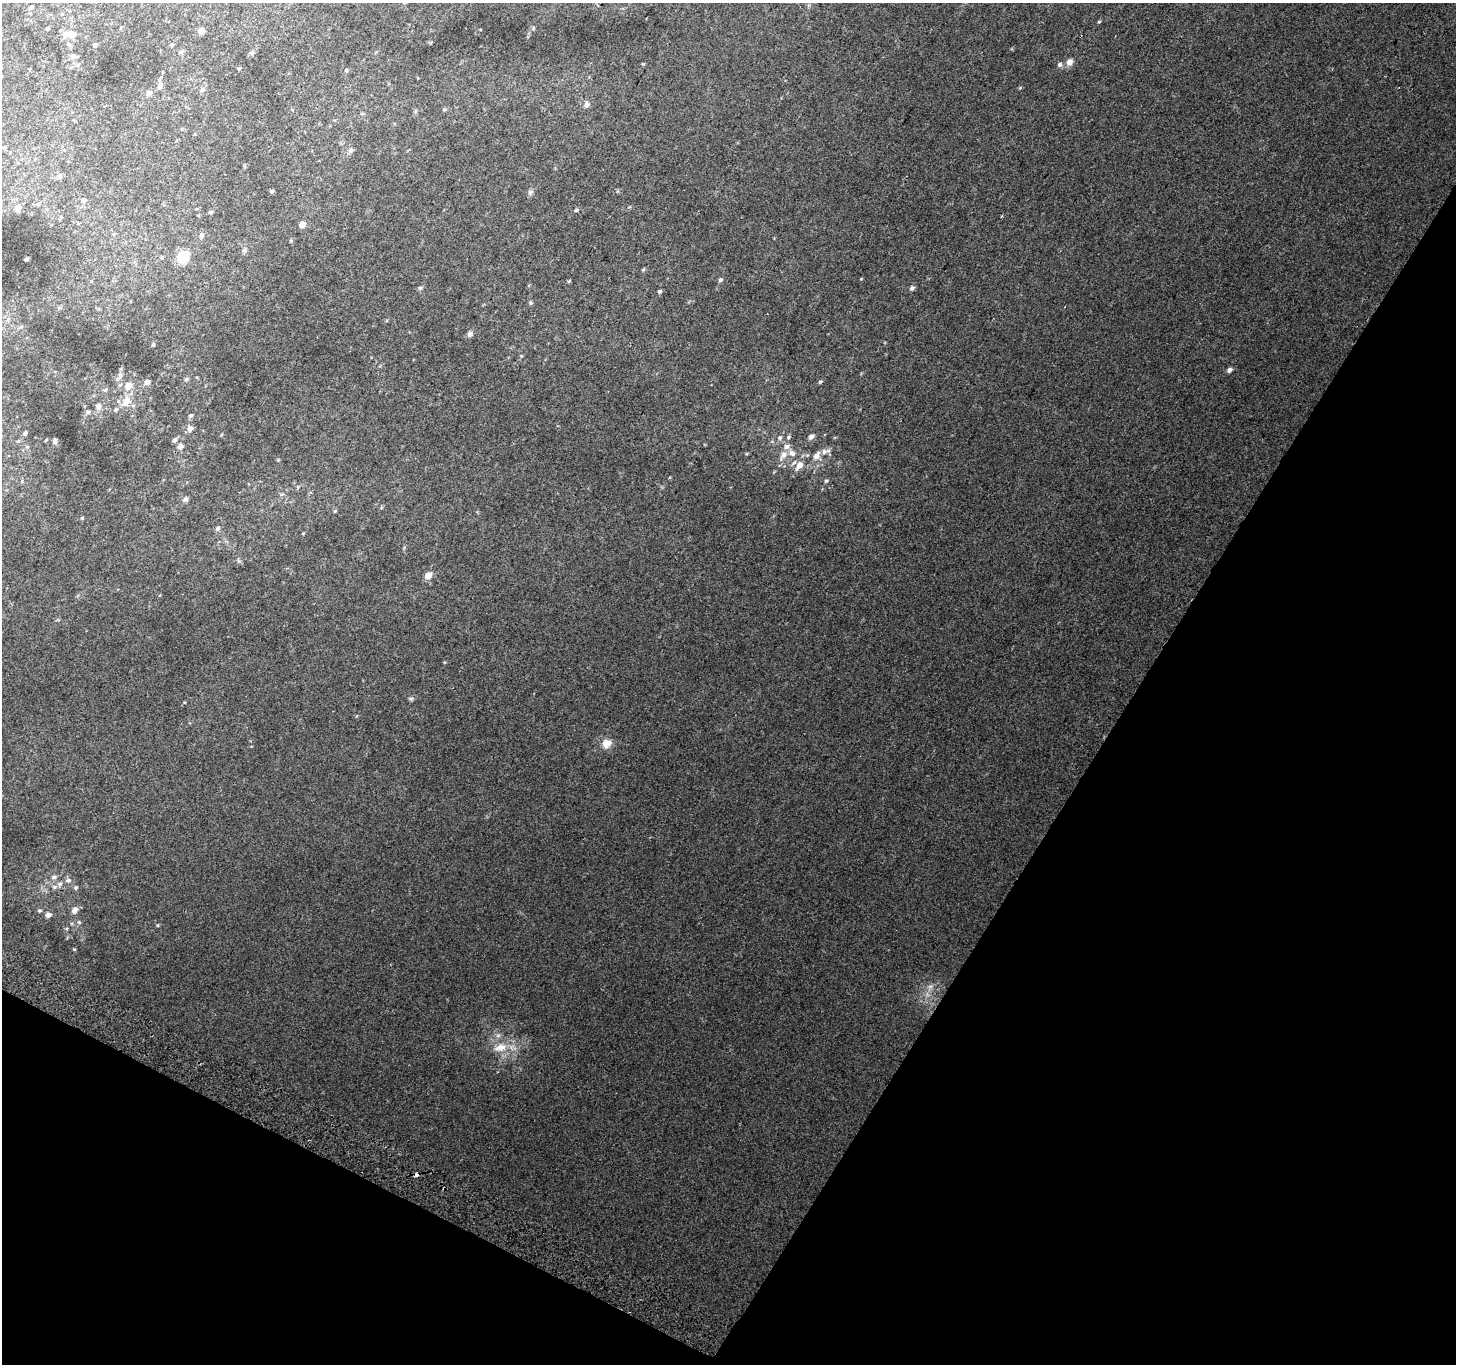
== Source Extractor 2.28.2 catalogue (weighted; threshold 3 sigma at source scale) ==
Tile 15 of 4 x 4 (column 3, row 4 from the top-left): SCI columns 2939-4392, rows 300-1661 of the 5868 x 5981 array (HDU 1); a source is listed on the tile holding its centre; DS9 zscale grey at full resolution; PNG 1458 x 1366 px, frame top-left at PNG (2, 3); no overlay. Shown black and unused: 29% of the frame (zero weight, under 2 of 3 exposures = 2% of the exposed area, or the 3 px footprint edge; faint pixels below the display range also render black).
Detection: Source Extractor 2.28.2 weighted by HDU 2 'WHT'; one run over the whole footprint, this tile lists its part. Background 0.0659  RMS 0.011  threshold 0.0492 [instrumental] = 3 sigma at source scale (4.5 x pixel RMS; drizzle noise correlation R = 1.50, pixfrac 1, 0.0396/0.0396 arcsec/px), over >= 5 px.
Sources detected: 103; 1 cosmic-ray / hot-pixel residue — not listed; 6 inside a brighter listed object's ellipse — not listed separately; the other 96 listed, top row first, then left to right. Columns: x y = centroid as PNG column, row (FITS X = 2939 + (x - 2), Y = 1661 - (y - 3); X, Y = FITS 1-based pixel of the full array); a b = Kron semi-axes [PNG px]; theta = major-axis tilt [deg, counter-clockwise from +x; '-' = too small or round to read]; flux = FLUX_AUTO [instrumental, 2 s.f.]
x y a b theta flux
31 7 8 5 40 2.6
69 11 5 4 - 1.6
1099 22 4 4 - 1.2
533 28 5 4 - 1.2
47 29 5 4 - 1.6
201 31 6 6 - 6.1
72 34 8 7 - 8.2
95 45 5 4 - 3
172 45 5 4 - 1.2
181 52 6 5 - 2
252 53 6 5 - 1.9
73 56 8 6 32 3.1
1069 62 9 7 58 6.4
643 64 4 4 - 0.93
1060 64 6 6 - 2.7
239 69 4 3 - 1.4
160 85 11 6 81 4.5
202 89 8 5 49 2.6
149 93 7 6 - 4.1
586 105 8 7 - 4.6
444 109 6 4 1 1.4
362 114 6 4 -1 1.3
4 147 5 3 - 1
350 150 7 7 - 3.2
60 176 7 6 - 3
272 191 4 4 - 1.9
530 192 8 6 69 3.1
84 200 6 6 - 3.8
18 208 8 7 - 5.6
576 210 4 4 - 1.5
211 212 5 4 - 1.8
302 225 7 6 - 6.3
201 235 7 6 - 2.8
291 241 6 3 -72 1.2
244 250 6 5 - 2
183 257 11 9 54 30
26 259 4 3 - 2.1
643 269 6 4 53 1.2
720 280 6 5 - 2.2
569 281 5 3 - 1
420 288 5 5 - 1.8
912 288 6 5 - 3.2
659 291 5 5 - 2
530 303 6 5 - 1.6
470 334 7 7 - 3.4
153 345 5 4 - 1.6
521 356 5 4 - 1.2
1229 370 5 4 - 4.2
120 375 11 6 83 4.6
186 379 6 5 - 2.1
147 382 6 5 - 5.7
820 382 5 4 - 1.5
128 386 11 10 - 11
105 390 6 5 - 2
126 401 16 11 56 14
98 406 10 7 -70 4.5
88 412 6 6 - 2
191 416 6 4 44 2.2
190 428 8 7 - 4.6
25 433 6 5 - 2.2
811 436 7 5 40 5
788 437 7 5 36 2.1
780 438 7 7 - 3.2
46 440 4 3 - 1.1
55 440 6 4 84 3.5
175 440 6 5 - 2.7
180 446 6 5 - 5.8
27 447 6 5 - 1.7
783 455 16 8 55 9.5
817 456 14 10 60 9.4
278 460 5 4 - 1.1
799 465 14 8 50 10
826 481 5 5 - 1.6
298 487 6 3 -72 1.2
282 494 6 4 19 1.6
185 499 8 7 - 2.9
335 511 5 4 - 1.1
82 518 5 4 - 1.3
218 528 7 6 - 2.3
303 533 5 3 - 0.85
404 548 6 3 21 1.1
428 575 7 6 - 9.7
411 698 7 4 1 1.7
606 744 12 11 - 11
54 877 8 6 18 3.4
68 880 8 6 4 3.7
60 884 8 7 - 3.6
76 887 6 5 - 1.9
39 910 5 5 - 1.8
75 910 9 7 55 5.5
48 915 6 5 - 4.6
79 922 6 5 - 1.6
158 925 4 4 - 1.1
74 949 5 4 - 0.99
930 986 8 7 - 4.2
500 1047 21 11 16 18
Unlisted compact peaks at least as high as the median listed source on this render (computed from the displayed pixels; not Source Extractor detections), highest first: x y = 861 279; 1020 88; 746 454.